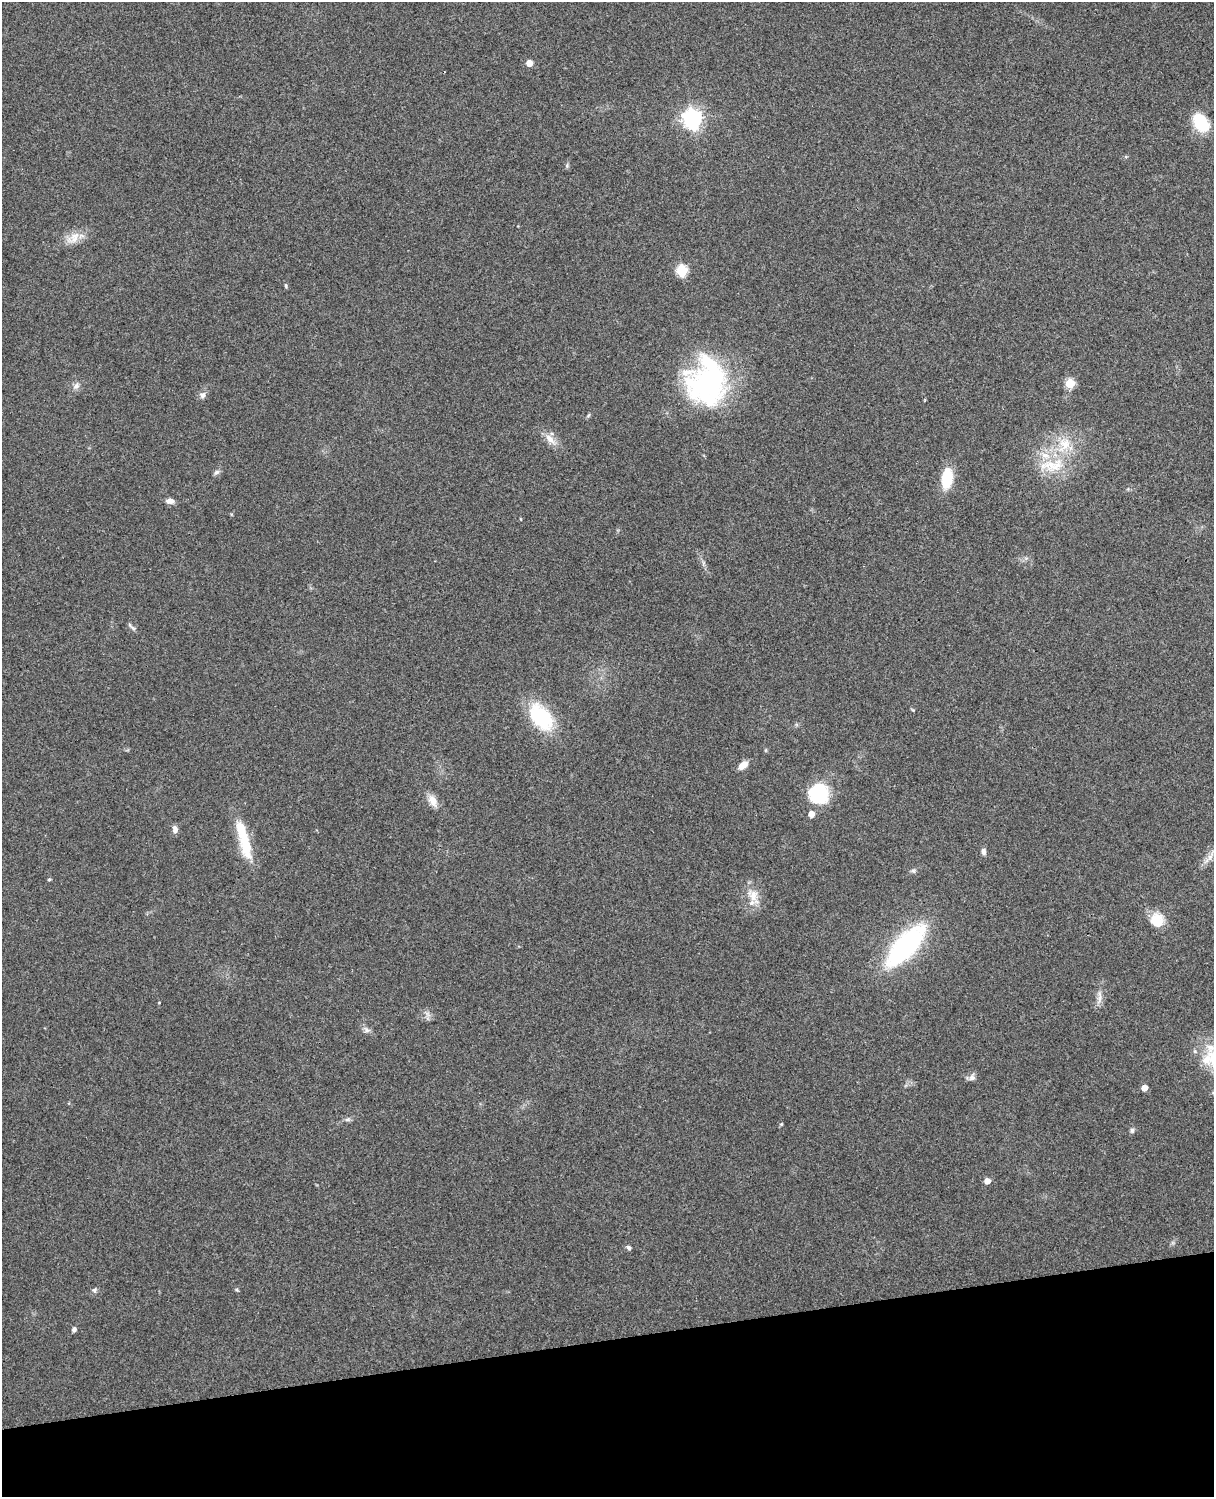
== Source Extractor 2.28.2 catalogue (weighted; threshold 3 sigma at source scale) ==
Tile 10 of 4 x 3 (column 2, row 3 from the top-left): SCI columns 1331-2542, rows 165-1659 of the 5087 x 4928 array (HDU 1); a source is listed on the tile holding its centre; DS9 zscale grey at full resolution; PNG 1216 x 1499 px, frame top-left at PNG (2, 2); no overlay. Shown black and unused: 10% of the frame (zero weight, under 3 of 4 exposures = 6% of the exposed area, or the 3 px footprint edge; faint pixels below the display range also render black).
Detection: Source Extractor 2.28.2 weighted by HDU 2 'WHT'; one run over the whole footprint, this tile lists its part. Background 0.281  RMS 0.0092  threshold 0.0415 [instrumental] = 3 sigma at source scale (4.5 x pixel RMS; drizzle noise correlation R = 1.50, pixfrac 1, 0.05/0.05 arcsec/px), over >= 5 px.
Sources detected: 49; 4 inside a brighter listed object's ellipse — not listed separately; the other 45 listed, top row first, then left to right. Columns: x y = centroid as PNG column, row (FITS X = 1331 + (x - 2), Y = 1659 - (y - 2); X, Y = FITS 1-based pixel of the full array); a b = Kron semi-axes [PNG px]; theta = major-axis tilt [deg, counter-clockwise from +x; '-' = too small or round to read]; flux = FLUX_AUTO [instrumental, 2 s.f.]
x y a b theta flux
529 63 5 5 - 9.3
692 119 7 7 - 460
1201 123 20 14 -54 35
567 166 6 4 -73 1.4
74 238 19 11 60 11
682 271 6 6 - 65
286 286 6 4 -62 1.2
707 382 53 44 86 170
1070 383 5 5 - 42
76 386 10 7 36 3.8
203 395 9 7 59 3.5
589 415 6 4 69 1.2
550 439 18 8 -45 9
1045 455 14 8 -20 9.5
1056 466 31 15 45 30
216 472 9 5 37 2.4
947 478 21 11 83 29
170 501 9 6 -9 5.1
132 628 11 4 -41 2.2
913 710 5 4 - 0.95
541 717 27 16 -52 70
743 765 11 6 41 8.6
818 794 19 19 - 54
433 801 16 10 -62 8.3
811 814 5 5 - 8.4
175 829 9 6 -85 4.1
241 829 26 12 -77 21
983 851 8 5 -77 3.1
1210 857 10 6 61 4.6
913 871 7 5 -43 1.8
49 879 4 3 - 1.3
753 895 19 13 -58 14
1157 920 18 15 -56 18
906 945 46 18 48 150
1099 997 20 5 86 5.7
366 1030 10 6 -53 3.2
972 1077 9 8 - 3.7
1144 1088 5 4 - 10
348 1120 9 4 0 2.1
781 1124 5 4 - 0.97
1132 1130 7 5 77 2
987 1181 5 4 - 7.7
628 1247 6 5 - 2.2
95 1290 8 5 55 2
74 1329 6 5 - 2.6